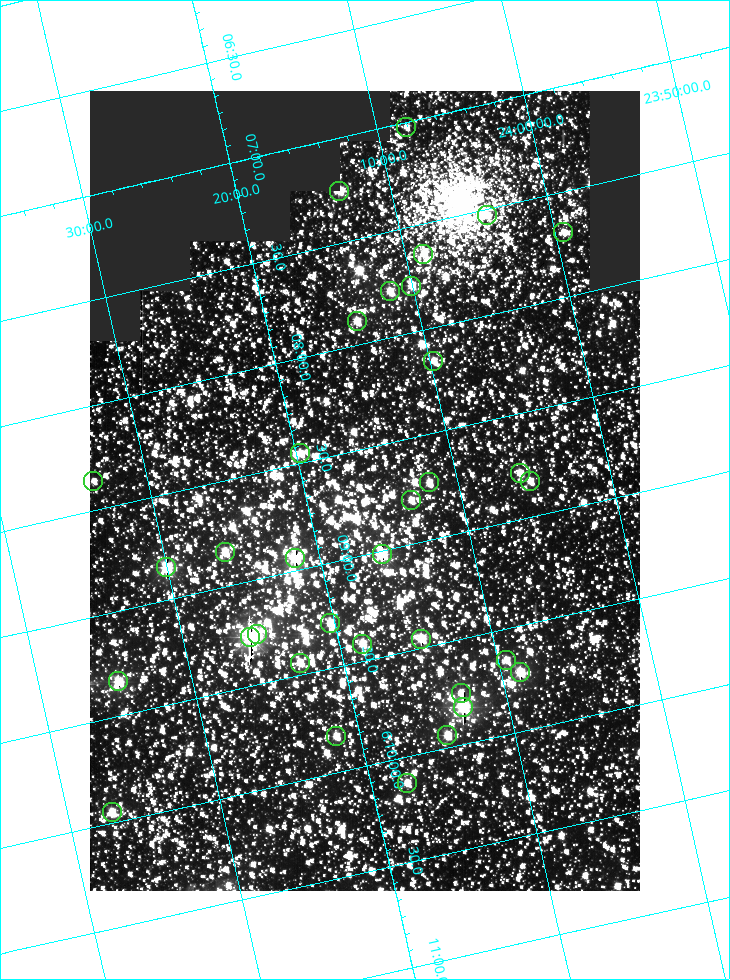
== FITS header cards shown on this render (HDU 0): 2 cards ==
NAXIS1  =                  550
NAXIS2  =                  800

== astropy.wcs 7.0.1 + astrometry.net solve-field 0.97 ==
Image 550 x 800 px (HDU 0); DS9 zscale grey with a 90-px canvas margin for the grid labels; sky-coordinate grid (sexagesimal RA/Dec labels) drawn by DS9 from the SOLVED WCS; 34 Tycho-2 reference stars matched to detected sources circled (green)
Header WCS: RA---TAN/DEC--TAN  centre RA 06:08:42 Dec +24:16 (92.17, +24.27 deg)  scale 3.98 arcsec/px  FOV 36.4' x 53.0'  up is -103 deg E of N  parity normal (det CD < 0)
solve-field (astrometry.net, Tycho-2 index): VERIFIED the header's WCS against the Tycho-2 star catalogue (verified at 3 index scales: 19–33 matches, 0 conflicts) and refined it, rather than solving blind
Solved WCS: RA---TAN-SIP/DEC--TAN-SIP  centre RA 06:08:42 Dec +24:16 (92.17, +24.27 deg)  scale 3.97 arcsec/px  FOV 36.4' x 53.0'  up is -103 deg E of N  parity normal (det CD < 0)
The solver's refit moves the header's centre by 0.21 arcsec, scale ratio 0.9997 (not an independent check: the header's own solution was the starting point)
Tycho-2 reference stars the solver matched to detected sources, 34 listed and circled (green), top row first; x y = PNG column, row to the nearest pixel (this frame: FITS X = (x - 90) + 1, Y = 800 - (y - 91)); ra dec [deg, ICRS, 3 dp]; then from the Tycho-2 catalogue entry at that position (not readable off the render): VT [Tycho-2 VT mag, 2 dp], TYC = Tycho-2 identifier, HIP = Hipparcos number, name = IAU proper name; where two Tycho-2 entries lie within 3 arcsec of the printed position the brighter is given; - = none
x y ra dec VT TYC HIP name
406 127 91.756 +24.135 11.55 1864-383-1 - -
339 191 91.813 +24.222 9.50 1864-951-1 - -
487 215 91.882 +24.069 10.67 1864-1197-1 - -
563 232 91.922 +23.991 11.04 1864-773-1 - -
423 254 91.910 +24.147 9.81 1864-677-1 - -
411 286 91.945 +24.168 9.83 1864-545-1 - -
390 291 91.946 +24.193 9.49 1864-879-1 - -
357 321 91.972 +24.235 9.87 1864-607-1 - -
433 361 92.040 +24.163 9.97 1864-387-1 - -
300 453 92.113 +24.329 10.09 1877-692-1 - -
520 473 92.195 +24.097 9.91 1877-1306-1 - -
93 481 92.090 +24.558 11.22 1868-1493-1 - -
530 481 92.208 +24.088 10.02 1877-898-1 - -
429 482 92.182 +24.197 9.90 1877-42-1 - -
411 500 92.198 +24.221 10.14 1877-234-1 - -
225 552 92.210 +24.434 9.33 1881-345-1 - -
382 554 92.254 +24.266 8.73 1877-224-1 - -
295 558 92.236 +24.360 8.19 1877-300-1 29148 -
166 567 92.212 +24.501 8.67 1881-93-1 - -
330 623 92.321 +24.338 9.42 1877-884-1 - -
257 634 92.315 +24.419 9.14 1881-15-1 - -
250 637 92.316 +24.428 7.55 1881-1595-1 - -
421 639 92.364 +24.244 8.80 1877-1589-1 - -
362 644 92.355 +24.308 9.21 1877-702-1 - -
506 660 92.412 +24.157 10.23 1877-766-1 - -
300 663 92.360 +24.380 9.69 1881-496-1 - -
520 672 92.431 +24.145 8.75 1877-16-1 - -
118 681 92.334 +24.580 8.60 1881-81-1 - -
461 693 92.439 +24.215 10.07 1877-154-1 - -
463 707 92.456 +24.215 7.57 1877-1484-1 - -
447 735 92.485 +24.239 9.49 1877-1276-1 - -
336 736 92.457 +24.359 9.75 1877-1432-1 - -
407 783 92.531 +24.294 10.40 1877-334-1 - -
112 812 92.487 +24.619 9.38 1881-1542-1 - -